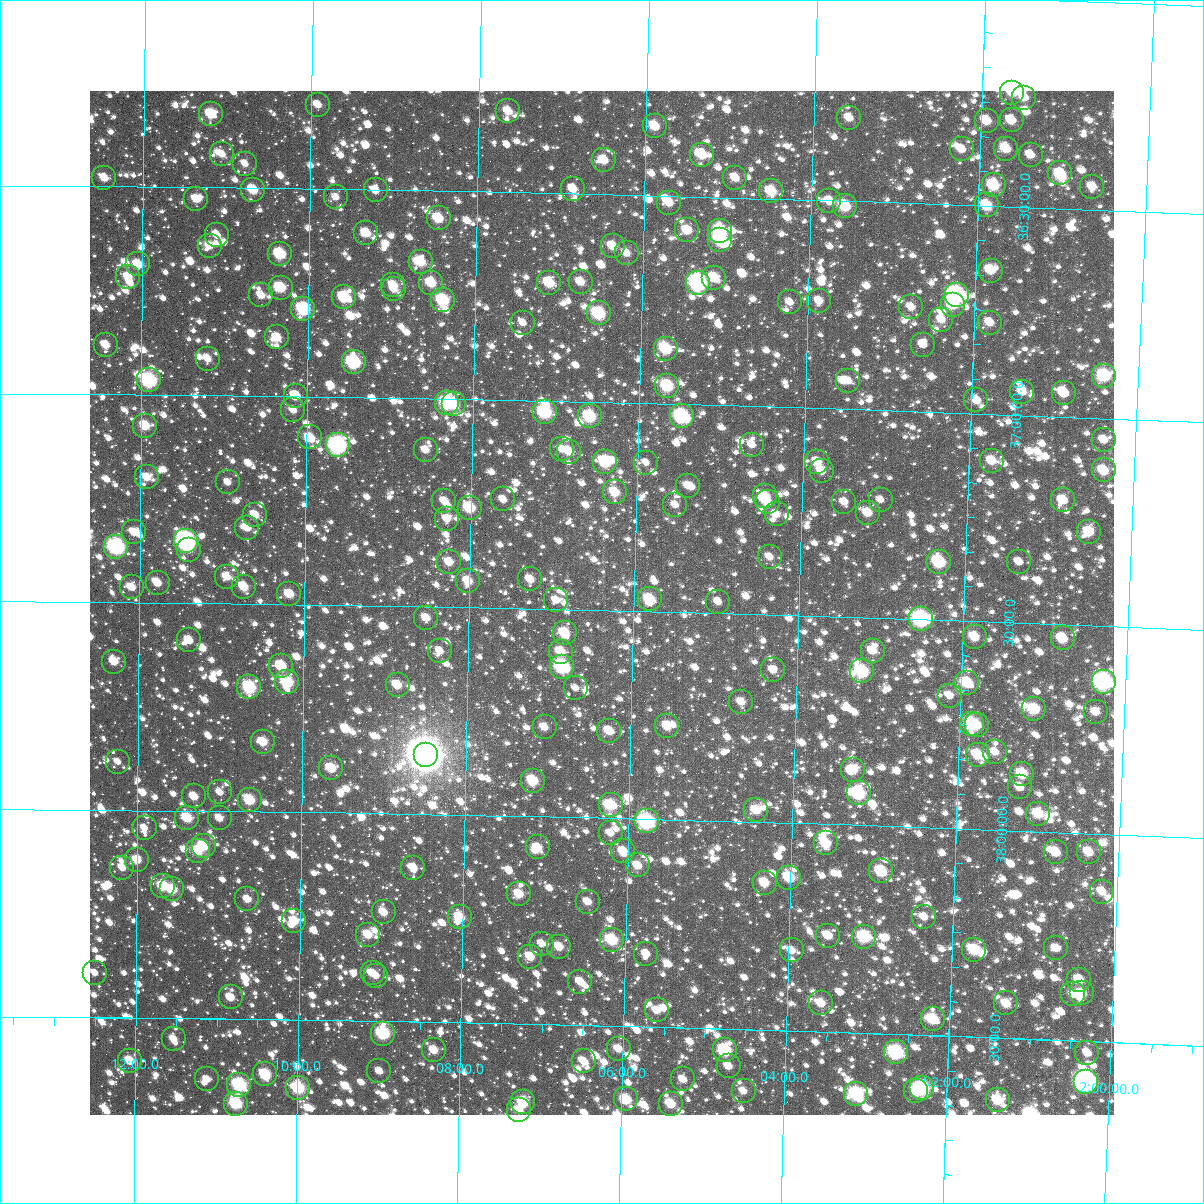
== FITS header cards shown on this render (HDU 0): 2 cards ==
NAXIS1  =                 1024
NAXIS2  =                 1024

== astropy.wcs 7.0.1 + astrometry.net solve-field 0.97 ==
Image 1024 x 1024 px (HDU 0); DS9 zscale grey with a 90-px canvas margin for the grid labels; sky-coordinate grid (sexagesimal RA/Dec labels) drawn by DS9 from the SOLVED WCS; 262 Tycho-2 reference stars matched to detected sources circled (green)
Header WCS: RA---TAN-SIP/DEC--TAN-SIP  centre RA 02:06:24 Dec +37:29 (31.60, +37.48 deg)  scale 8.66 arcsec/px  FOV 147.8' x 147.8'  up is +179 deg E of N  parity flipped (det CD > 0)
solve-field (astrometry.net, Tycho-2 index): VERIFIED the header's WCS against the Tycho-2 star catalogue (verified at 6 index scales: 14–262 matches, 0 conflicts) and refined it, rather than solving blind
Solved WCS: RA---TAN-SIP/DEC--TAN-SIP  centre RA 02:06:24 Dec +37:29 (31.60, +37.48 deg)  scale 8.66 arcsec/px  FOV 147.9' x 147.9'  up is +179 deg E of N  parity flipped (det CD > 0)
The solver's refit moves the header's centre by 0.63 arcsec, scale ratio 1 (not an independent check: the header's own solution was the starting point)
Tycho-2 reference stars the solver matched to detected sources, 262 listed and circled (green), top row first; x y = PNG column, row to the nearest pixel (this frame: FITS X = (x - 90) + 1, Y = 1024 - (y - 91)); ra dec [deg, ICRS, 3 dp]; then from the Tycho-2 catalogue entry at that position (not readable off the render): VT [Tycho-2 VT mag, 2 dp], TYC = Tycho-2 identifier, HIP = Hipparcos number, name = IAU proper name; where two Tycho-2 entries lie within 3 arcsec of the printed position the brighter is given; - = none
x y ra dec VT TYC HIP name
1012 93 30.411 +36.226 11.13 2320-916-1 - -
1024 98 30.373 +36.237 11.06 2320-90-1 - -
318 105 32.480 +36.298 11.71 2321-1522-1 - -
508 111 31.912 +36.305 11.10 2321-1586-1 9917 -
211 114 32.798 +36.323 10.13 2321-1770-1 - -
849 118 30.893 +36.300 11.66 2320-112-1 - -
1012 120 30.409 +36.293 11.01 2320-1458-1 - -
987 121 30.483 +36.296 10.65 2320-464-1 - -
655 126 31.473 +36.333 10.58 2320-1452-1 - -
962 149 30.554 +36.367 11.46 2320-424-1 - -
1006 149 30.422 +36.361 10.73 2320-1454-1 - -
222 154 32.764 +36.420 11.55 2321-1247-1 - -
702 155 31.330 +36.398 10.45 2320-1230-1 - -
1031 155 30.348 +36.374 11.38 2320-546-1 - -
604 160 31.622 +36.418 10.88 2321-1254-1 - -
245 164 32.696 +36.442 11.53 2321-1433-1 - -
1060 173 30.258 +36.416 11.17 2320-688-1 - -
104 178 33.116 +36.480 10.94 2321-1043-1 - -
735 178 31.228 +36.452 11.36 2320-458-1 - -
994 185 30.454 +36.451 10.00 2320-278-1 - -
1092 187 30.160 +36.445 10.98 2320-452-1 - -
573 189 31.712 +36.488 11.09 2321-1014-1 - -
253 190 32.670 +36.505 10.41 2321-1218-1 - -
376 190 32.303 +36.502 11.58 2321-1222-1 - -
771 191 31.119 +36.482 10.20 2320-258-1 - -
336 197 32.422 +36.519 11.70 2321-1165-1 - -
196 199 32.840 +36.528 11.18 2321-1134-1 - -
829 201 30.945 +36.502 11.27 2320-506-1 - -
669 203 31.423 +36.516 11.23 2320-1526-1 - -
987 205 30.474 +36.499 10.30 2320-344-1 - -
845 206 30.897 +36.512 9.92 2320-414-1 - -
439 218 32.114 +36.566 10.39 2321-1002-1 - -
687 230 31.368 +36.582 11.21 2320-1713-1 - -
720 231 31.269 +36.582 9.56 2320-1751-1 - -
366 233 32.329 +36.604 10.92 2321-1576-1 - -
217 235 32.776 +36.615 11.69 2321-974-1 - -
720 240 31.268 +36.602 9.39 2320-1694-1 - -
210 246 32.798 +36.640 11.70 2321-980-1 - -
613 246 31.590 +36.624 10.78 2321-1639-1 - -
627 253 31.548 +36.640 11.44 2321-1111-1 - -
280 254 32.587 +36.658 9.80 2321-830-1 - -
421 262 32.165 +36.672 10.56 2321-490-1 - -
138 264 33.013 +36.687 10.35 2321-1536-1 - -
991 271 30.455 +36.655 10.98 2320-1457-1 - -
128 277 33.041 +36.717 10.75 2321-1156-1 - -
714 278 31.284 +36.693 10.63 2320-1329-1 - -
581 282 31.684 +36.712 11.31 2321-1620-1 - -
431 283 32.132 +36.722 10.50 2321-1572-1 - -
549 283 31.778 +36.716 10.36 2321-786-1 - -
698 283 31.331 +36.707 8.29 2320-1567-1 - -
393 285 32.245 +36.728 11.15 2321-1444-1 - -
281 288 32.584 +36.739 10.05 2321-1392-1 - -
394 289 32.244 +36.738 11.63 2321-1092-1 - -
261 295 32.641 +36.758 11.59 2321-754-1 - -
957 295 30.554 +36.717 8.29 2320-1525-1 9500 -
344 297 32.392 +36.760 9.81 2321-682-1 - -
443 300 32.096 +36.763 9.51 2321-760-1 - -
819 301 30.967 +36.742 11.36 2320-1669-1 - -
790 302 31.054 +36.748 11.81 2320-1281-1 - -
953 305 30.566 +36.741 10.28 2320-1333-1 - -
911 307 30.690 +36.750 11.36 2320-1109-1 - -
303 309 32.514 +36.790 9.17 2321-1599-1 - -
599 313 31.627 +36.787 9.57 2321-1122-1 - -
941 320 30.598 +36.778 11.73 2320-917-1 - -
523 323 31.854 +36.813 11.59 2321-1468-1 - -
990 323 30.451 +36.781 11.18 2320-895-1 - -
277 337 32.592 +36.859 11.05 2321-1232-1 - -
106 345 33.107 +36.881 11.09 2321-364-1 - -
923 345 30.649 +36.839 11.40 2320-509-1 - -
666 349 31.423 +36.868 9.80 2320-579-1 - -
208 359 32.800 +36.912 11.43 2321-1347-1 - -
354 362 32.361 +36.916 8.92 2321-476-1 - -
1104 376 30.102 +36.898 9.53 2320-963-1 - -
149 380 32.975 +36.966 8.79 2321-592-1 10253 -
848 381 30.871 +36.932 11.72 2320-235-1 - -
667 386 31.416 +36.957 9.82 2320-145-1 9772 -
1022 392 30.346 +36.945 11.87 2320-1185-1 - -
1064 393 30.222 +36.943 10.53 2320-643-1 - -
296 396 32.533 +36.999 11.11 2321-1099-1 - -
976 400 30.484 +36.968 11.13 2320-265-1 - -
447 403 32.079 +37.011 9.42 2321-1145-1 - -
454 404 32.056 +37.013 10.38 2321-12-1 - -
293 410 32.541 +37.033 11.18 2321-1083-1 - -
545 412 31.782 +37.027 9.40 2321-1192-1 - -
590 416 31.647 +37.035 9.55 2321-1645-1 - -
682 416 31.370 +37.029 9.03 2320-1605-1 - -
145 426 32.987 +37.075 10.29 2321-1640-1 - -
310 437 32.490 +37.098 11.05 2321-334-1 - -
1104 440 30.096 +37.052 11.66 2320-901-1 - -
338 445 32.406 +37.116 8.30 2321-1195-1 10077 -
752 445 31.156 +37.093 12.08 2320-907-1 - -
562 449 31.728 +37.116 12.18 2321-730-1 - -
426 450 32.140 +37.124 11.74 2321-292-1 - -
569 452 31.706 +37.121 11.03 2321-1211-1 - -
992 461 30.431 +37.112 11.00 2320-1397-1 - -
605 462 31.596 +37.143 9.80 2321-10-1 - -
817 462 30.957 +37.130 11.25 2320-49-1 - -
646 463 31.474 +37.143 12.11 2320-21-1 - -
1104 470 30.093 +37.126 10.55 2320-799-1 - -
822 471 30.943 +37.151 11.30 2320-903-1 - -
147 477 32.981 +37.199 11.46 2321-1370-1 - -
228 482 32.735 +37.209 11.54 2321-666-1 - -
688 486 31.346 +37.196 12.77 2320-1571-1 - -
615 492 31.566 +37.216 10.64 2321-1647-1 - -
765 496 31.111 +37.216 10.76 2320-595-1 - -
503 499 31.902 +37.239 12.02 2321-946-1 - -
881 500 30.762 +37.216 12.15 2320-167-1 - -
1063 500 30.211 +37.201 10.99 2320-497-1 - -
444 501 32.080 +37.246 11.66 2321-198-1 - -
768 502 31.104 +37.229 11.15 2320-1706-1 - -
844 502 30.872 +37.224 11.37 2320-353-1 - -
675 505 31.382 +37.243 12.49 2320-151-1 - -
470 508 32.003 +37.261 9.83 2321-142-1 - -
868 513 30.800 +37.248 11.02 2320-885-1 - -
777 514 31.076 +37.258 11.68 2320-9-1 - -
255 515 32.652 +37.287 10.89 2321-422-1 - -
447 519 32.072 +37.288 11.36 2321-962-1 - -
247 528 32.675 +37.318 11.29 2321-416-1 - -
134 532 33.017 +37.331 10.89 2321-496-1 - -
1089 532 30.130 +37.275 10.65 2320-617-1 - -
186 541 32.860 +37.352 8.07 2321-24-1 10222 -
116 547 33.071 +37.367 8.46 2321-930-1 10275 -
189 550 32.851 +37.372 11.25 2321-232-1 - -
770 557 31.092 +37.361 11.78 2320-743-1 - -
449 562 32.062 +37.392 10.95 2321-460-1 - -
939 562 30.579 +37.361 9.49 2320-1125-1 9507 -
1019 562 30.337 +37.354 11.57 2320-717-1 - -
227 577 32.734 +37.437 11.62 2321-276-1 - -
530 579 31.815 +37.430 11.06 2321-388-1 - -
468 581 32.004 +37.437 10.81 2321-1064-1 - -
158 583 32.945 +37.452 10.74 2321-606-1 - -
132 587 33.024 +37.464 10.87 2321-154-1 - -
244 587 32.684 +37.459 10.76 2321-590-1 - -
289 594 32.545 +37.476 10.66 2321-1183-1 - -
650 599 31.452 +37.471 10.21 2320-147-1 - -
556 600 31.736 +37.479 12.04 2321-1026-1 - -
718 602 31.244 +37.473 12.39 2320-231-1 - -
426 618 32.129 +37.528 11.19 2829-1940-1 - -
921 619 30.628 +37.499 8.60 2320-131-1 9526 -
565 633 31.708 +37.558 10.33 2829-1728-1 - -
975 637 30.463 +37.538 10.70 2829-1936-1 - -
1063 638 30.197 +37.534 10.33 2829-1950-1 - -
189 640 32.847 +37.590 10.98 2830-766-1 - -
440 651 32.085 +37.606 11.52 2829-2038-1 - -
873 651 30.771 +37.579 11.21 2829-1509-1 - -
561 652 31.718 +37.603 10.69 2829-2217-1 - -
114 662 33.075 +37.644 11.15 2830-454-1 - -
281 666 32.567 +37.650 10.06 2830-1332-1 - -
562 667 31.713 +37.639 8.89 2829-1969-1 9861 -
773 670 31.073 +37.633 11.96 2829-2058-1 - -
862 671 30.802 +37.630 9.39 2829-1817-1 - -
287 682 32.548 +37.688 9.51 2830-234-1 - -
1104 682 30.067 +37.634 8.28 2829-2054-1 - -
967 683 30.481 +37.649 10.15 2829-1463-1 - -
398 685 32.212 +37.691 11.32 2829-1840-1 - -
249 687 32.662 +37.702 9.29 2830-1325-1 - -
576 688 31.671 +37.689 11.97 2829-2085-1 - -
950 696 30.533 +37.681 11.71 2829-2081-1 - -
741 702 31.166 +37.713 11.99 2829-2112-1 - -
1034 709 30.275 +37.707 9.94 2829-2248-1 - -
1096 712 30.088 +37.707 11.31 2829-2191-1 - -
972 724 30.462 +37.748 9.72 2829-2102-1 - -
977 725 30.448 +37.750 10.63 2829-2172-1 - -
667 726 31.389 +37.775 11.18 2829-891-1 - -
545 727 31.762 +37.785 11.63 2829-2232-1 - -
609 731 31.565 +37.791 10.97 2829-1013-1 - -
263 742 32.619 +37.833 10.69 2830-1128-1 - -
995 752 30.390 +37.813 11.76 2829-1892-1 - -
426 755 32.122 +37.859 4.80 2829-2251-1 9977 -
978 755 30.441 +37.821 10.38 2829-1584-1 - -
118 762 33.061 +37.884 11.90 2830-1237-1 - -
331 768 32.410 +37.894 10.51 2829-1409-1 - -
853 770 30.820 +37.867 11.58 2829-1859-1 - -
1022 774 30.303 +37.863 10.07 2829-407-1 - -
533 781 31.795 +37.914 10.11 2829-1363-1 - -
1020 787 30.309 +37.896 11.51 2829-747-1 - -
220 792 32.748 +37.955 11.52 2830-732-1 - -
859 793 30.799 +37.924 9.33 2829-1133-1 - -
194 796 32.827 +37.966 11.40 2830-690-1 - -
250 800 32.657 +37.973 9.98 2830-792-1 - -
611 805 31.555 +37.969 10.02 2829-705-1 - -
756 810 31.110 +37.971 10.65 2829-1005-1 - -
1038 814 30.250 +37.957 10.40 2829-1872-1 - -
187 818 32.847 +38.018 10.14 2830-1094-1 - -
220 818 32.749 +38.018 11.78 2830-1056-1 - -
647 821 31.444 +38.006 8.75 2829-2208-1 9781 -
145 828 32.977 +38.042 11.81 2830-936-1 - -
611 833 31.554 +38.036 11.79 2829-813-1 - -
826 843 30.895 +38.047 10.39 2829-1413-1 - -
204 846 32.796 +38.084 10.20 2830-870-1 - -
538 847 31.776 +38.075 11.17 2829-1465-1 - -
198 851 32.815 +38.096 10.65 2830-1234-1 - -
623 851 31.513 +38.080 11.09 2829-793-1 - -
1056 852 30.192 +38.049 10.67 2829-1917-1 - -
1089 852 30.091 +38.045 10.66 2829-437-1 - -
137 860 33.000 +38.119 10.94 2830-436-1 - -
638 865 31.468 +38.113 11.00 2829-1373-1 - -
122 868 33.044 +38.139 11.41 2830-1216-1 - -
413 868 32.154 +38.130 11.12 2829-1694-1 - -
881 871 30.723 +38.110 9.81 2829-1713-1 - -
789 878 31.004 +38.132 10.26 2829-1984-1 - -
765 883 31.079 +38.145 10.66 2829-2119-1 - -
163 886 32.919 +38.182 10.23 2830-1270-1 - -
172 889 32.892 +38.190 10.33 2830-1050-1 - -
1102 892 30.046 +38.138 10.97 2829-1903-1 - -
519 894 31.829 +38.188 10.73 2829-2095-1 - -
247 899 32.660 +38.212 11.30 2830-492-1 - -
588 902 31.618 +38.203 11.52 2829-1938-1 - -
384 912 32.242 +38.238 11.19 2829-839-1 - -
460 917 32.010 +38.247 10.26 2829-239-1 - -
924 917 30.587 +38.215 11.73 2829-1099-1 - -
294 921 32.515 +38.263 10.65 2830-1180-1 - -
368 935 32.290 +38.293 11.04 2829-465-1 - -
828 936 30.880 +38.268 10.75 2829-1137-1 - -
864 937 30.768 +38.268 9.55 2829-717-1 - -
612 940 31.542 +38.293 9.81 2829-1890-1 - -
542 944 31.756 +38.306 11.91 2829-1593-1 - -
559 947 31.703 +38.313 11.17 2829-1827-1 - -
1056 948 30.179 +38.279 11.76 2829-377-1 - -
792 950 30.990 +38.307 11.39 2829-1457-1 - -
974 950 30.430 +38.290 10.07 2829-2245-1 - -
646 954 31.436 +38.324 11.57 2829-1077-1 - -
530 957 31.790 +38.338 10.95 2829-2157-1 - -
95 973 33.126 +38.392 11.71 2830-1314-1 - -
373 973 32.272 +38.386 11.60 2829-1093-1 - -
376 976 32.263 +38.391 11.52 2829-1524-1 - -
1079 980 30.105 +38.352 10.74 2829-1994-1 - -
580 982 31.635 +38.396 11.49 2829-1541-1 - -
1082 993 30.096 +38.385 10.51 2829-45-1 - -
1073 994 30.122 +38.388 11.47 2829-505-1 - -
231 997 32.708 +38.448 10.94 2830-1182-1 - -
821 1003 30.895 +38.431 10.91 2829-1179-1 - -
1006 1003 30.326 +38.417 11.10 2829-461-1 - -
657 1010 31.399 +38.460 11.39 2829-2221-1 - -
933 1019 30.550 +38.461 9.97 2829-1061-1 - -
383 1034 32.237 +38.530 9.14 2829-1293-1 - -
174 1039 32.882 +38.550 11.68 2830-460-1 - -
619 1049 31.513 +38.555 11.21 2829-1810-1 - -
434 1050 32.081 +38.568 11.22 2829-1233-1 - -
725 1050 31.185 +38.552 9.32 2829-1247-1 - -
896 1052 30.659 +38.544 8.83 2829-2239-1 9541 -
1087 1053 30.072 +38.527 11.50 2829-1812-1 - -
130 1061 33.015 +38.603 10.58 2830-648-1 - -
584 1061 31.619 +38.587 11.46 2829-497-1 - -
729 1066 31.173 +38.590 11.50 2829-439-1 - -
379 1071 32.247 +38.621 11.19 2829-351-1 - -
265 1074 32.598 +38.633 9.76 2830-1073-1 - -
207 1079 32.778 +38.646 11.53 2830-957-1 - -
683 1079 31.312 +38.624 11.23 2829-1598-1 - -
1086 1082 30.073 +38.598 7.48 2829-575-1 9363 -
239 1085 32.678 +38.658 9.08 2830-1211-1 - -
298 1088 32.497 +38.664 9.45 2829-811-1 - -
922 1088 30.574 +38.627 9.22 2829-1231-1 - -
744 1091 31.125 +38.648 11.64 2829-2075-1 - -
916 1091 30.594 +38.634 10.35 2829-587-1 - -
856 1094 30.777 +38.646 9.21 2829-683-1 - -
626 1099 31.486 +38.676 10.17 2829-1774-1 - -
998 1100 30.341 +38.650 10.18 2829-15-1 - -
523 1102 31.802 +38.688 9.70 2829-355-1 - -
236 1104 32.688 +38.704 9.55 2830-901-1 - -
671 1104 31.347 +38.684 10.34 2829-707-1 - -
519 1110 31.816 +38.708 11.15 2829-73-1 - -